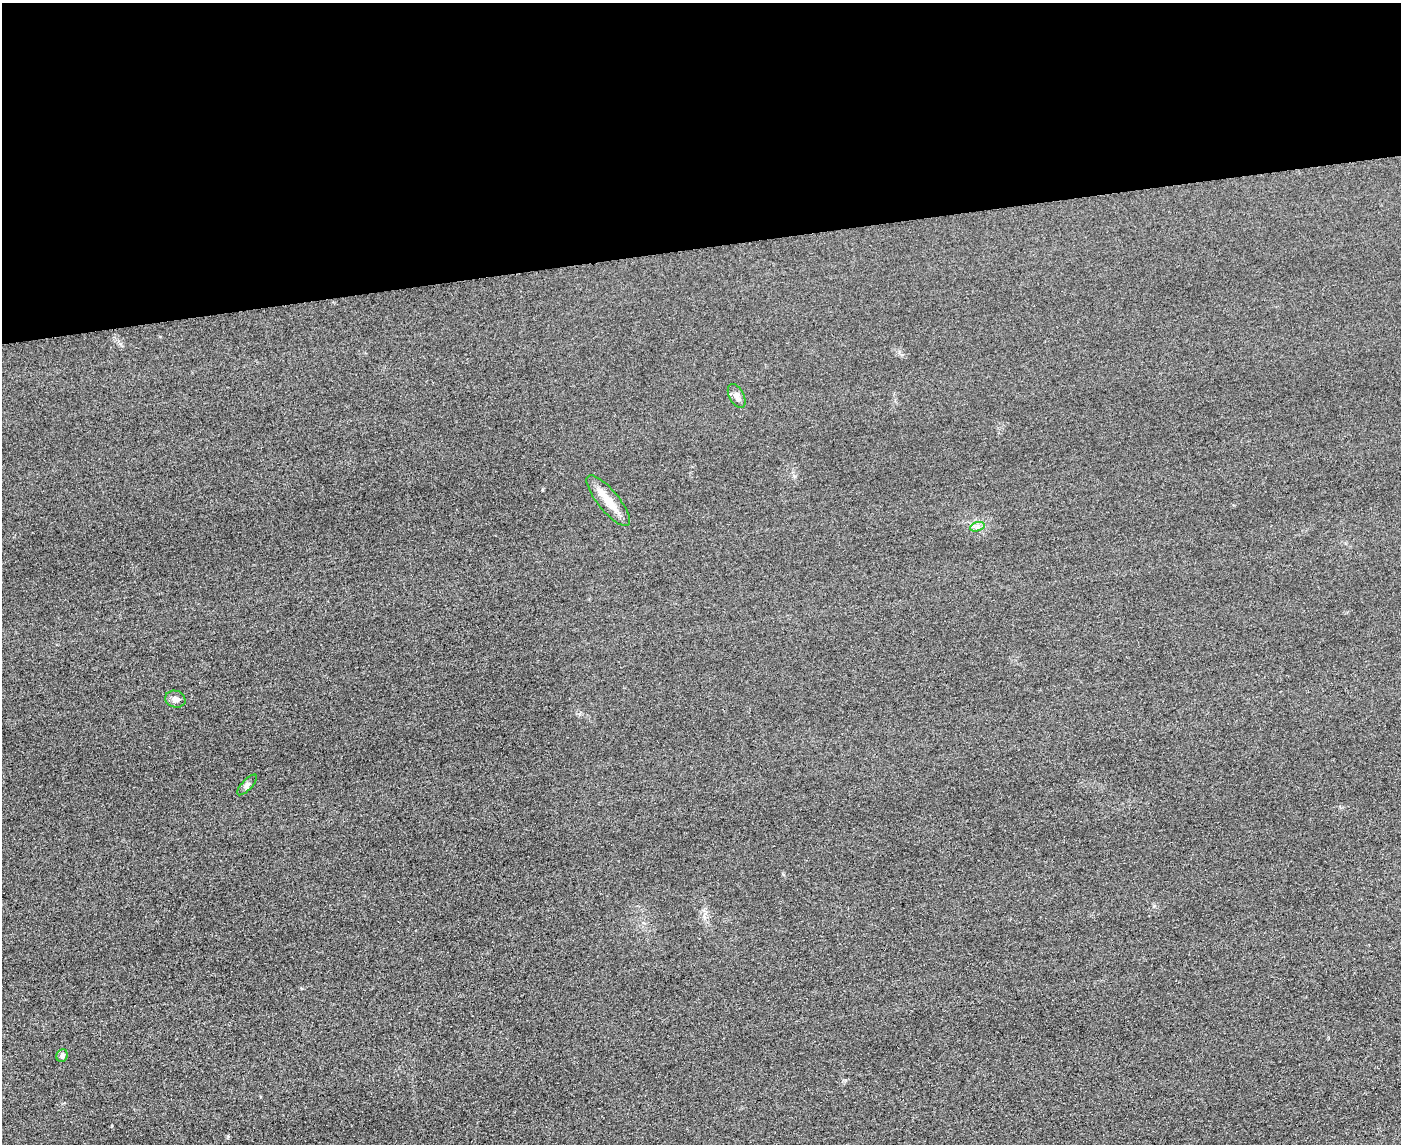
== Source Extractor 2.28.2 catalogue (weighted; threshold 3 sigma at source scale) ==
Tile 2 of 3 x 4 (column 2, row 1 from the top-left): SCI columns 1652-3050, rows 3451-4592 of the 4592 x 4615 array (HDU 1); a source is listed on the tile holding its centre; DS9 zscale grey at full resolution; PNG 1403 x 1146 px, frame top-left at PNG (2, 3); each listed source drawn as its Kron ellipse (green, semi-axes under 4 px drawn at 4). Shown black and unused: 22% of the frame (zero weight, under 3 of 4 exposures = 3% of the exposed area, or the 3 px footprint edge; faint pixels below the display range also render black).
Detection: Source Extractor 2.28.2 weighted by HDU 2 'WHT'; one run over the whole footprint, this tile lists its part. Background 0.0674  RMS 0.017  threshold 0.0782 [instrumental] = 3 sigma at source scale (4.5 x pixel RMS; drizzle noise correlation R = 1.50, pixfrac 1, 0.05/0.05 arcsec/px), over >= 5 px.
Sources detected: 6; all 6 listed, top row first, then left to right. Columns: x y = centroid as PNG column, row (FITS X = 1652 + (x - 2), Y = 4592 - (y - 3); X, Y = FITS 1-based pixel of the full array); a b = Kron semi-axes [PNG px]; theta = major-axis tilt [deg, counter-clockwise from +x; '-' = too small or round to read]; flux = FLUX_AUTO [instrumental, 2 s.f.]
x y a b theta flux
737 396 13 7 -61 9.6
608 501 32 10 -50 31
977 527 7 4 19 4.5
175 699 10 8 -16 7.6
247 785 13 5 48 5.4
62 1056 6 5 - 6.2